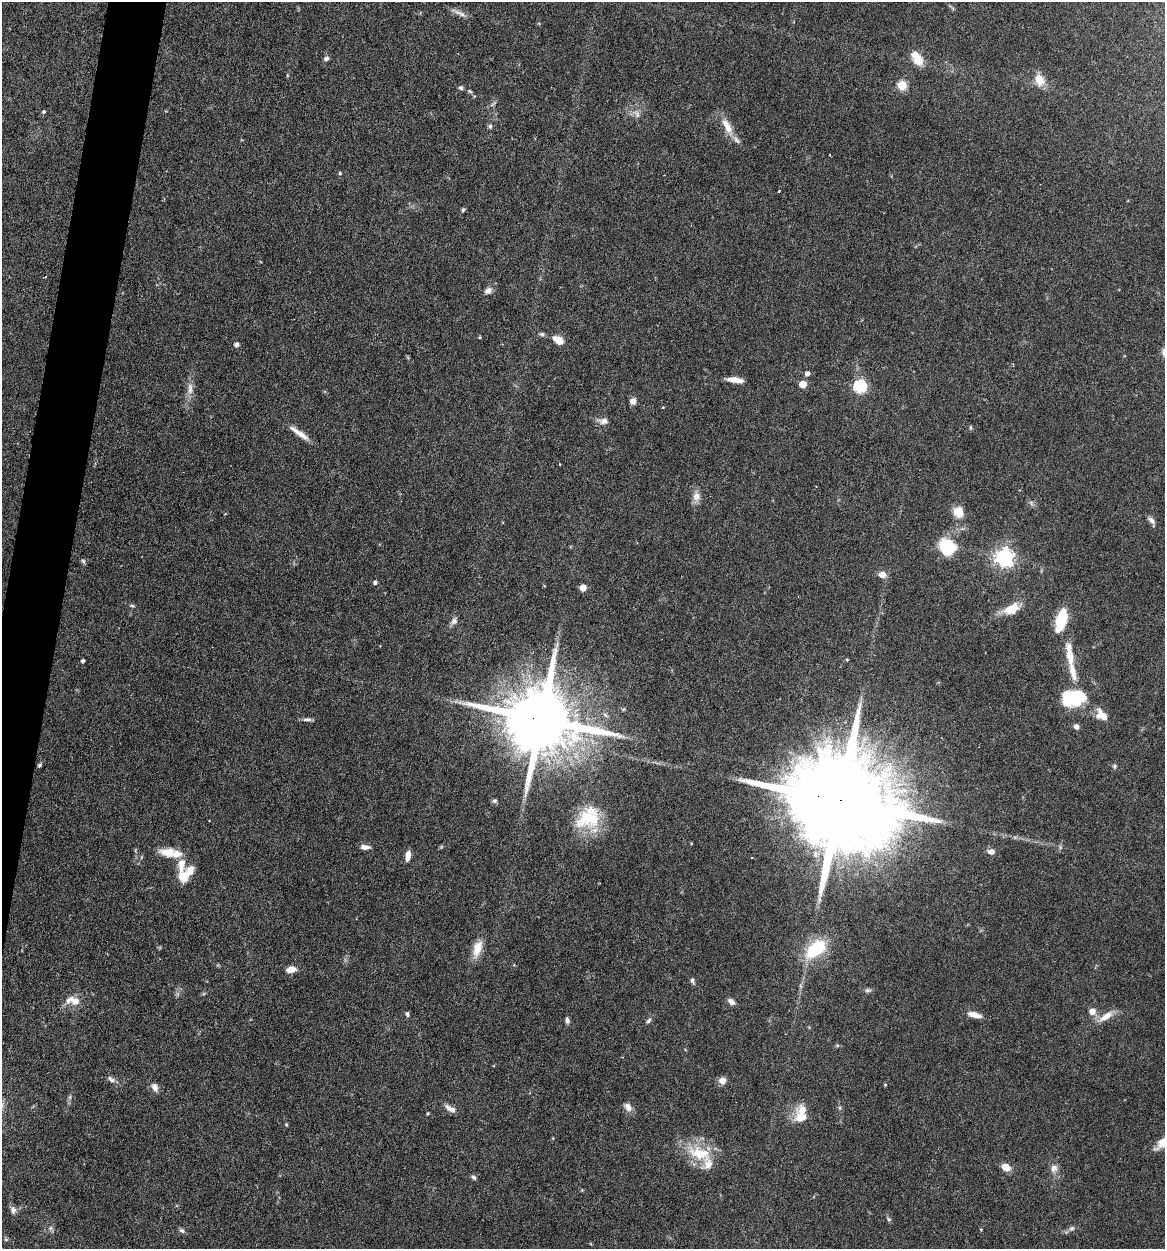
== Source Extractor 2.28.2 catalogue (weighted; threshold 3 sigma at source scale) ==
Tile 7 of 4 x 4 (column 3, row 2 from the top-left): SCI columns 2565-3727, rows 2497-3743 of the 5010 x 4991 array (HDU 1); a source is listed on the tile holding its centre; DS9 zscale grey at full resolution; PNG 1167 x 1251 px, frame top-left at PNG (2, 2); no overlay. Shown black and unused: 3% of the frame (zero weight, under 4 of 7 exposures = <1% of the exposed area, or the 3 px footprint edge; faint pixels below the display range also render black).
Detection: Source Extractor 2.28.2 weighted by HDU 2 'WHT'; one run over the whole footprint, this tile lists its part. Background 0.0616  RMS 0.0029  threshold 0.0117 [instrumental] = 3 sigma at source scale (4.09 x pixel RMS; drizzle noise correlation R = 1.36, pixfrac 0.8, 0.05/0.05 arcsec/px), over >= 5 px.
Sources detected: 103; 1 inside a brighter object's white glare — not listed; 8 inside a brighter listed object's ellipse — not listed separately; the other 94 listed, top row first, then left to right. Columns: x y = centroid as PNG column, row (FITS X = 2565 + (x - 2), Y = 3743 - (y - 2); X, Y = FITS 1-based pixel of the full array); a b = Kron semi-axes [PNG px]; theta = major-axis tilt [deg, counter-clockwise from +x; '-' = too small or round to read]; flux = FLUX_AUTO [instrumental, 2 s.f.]
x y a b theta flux
326 59 7 5 24 0.76
919 59 16 13 71 3.3
1040 80 14 10 -63 3.5
902 85 5 5 - 15
461 88 5 5 - 0.65
44 112 4 4 - 0.48
637 114 11 6 -75 1.1
490 126 6 5 - 0.54
727 126 26 9 -61 4
340 173 5 4 - 0.3
779 191 3 2 - 0.24
463 210 6 4 72 0.44
488 291 9 7 39 1.3
542 334 7 5 -20 0.56
558 340 11 7 -33 3.5
236 345 5 5 - 1
807 374 5 5 - 1
735 380 16 6 -8 2.8
803 384 5 5 - 6.2
860 386 6 6 - 39
190 389 18 7 -89 2
633 401 7 6 - 1.5
604 421 13 8 -4 1.6
970 427 7 4 -90 0.32
299 433 30 6 -35 2.7
696 496 13 10 82 1.9
958 512 15 13 -72 3.2
1151 520 11 6 -42 1.2
947 547 18 15 -42 11
1004 557 7 7 - 120
83 561 7 4 -59 0.5
882 574 9 7 -11 2
375 583 5 4 - 0.67
544 586 4 3 - 0.22
583 588 5 5 - 3.7
132 606 6 4 -3 0.43
1011 609 19 11 28 4.8
1061 620 20 9 75 11
454 621 9 8 - 1.1
1070 654 33 9 -81 5.7
847 659 4 3 - 0.29
83 661 4 3 - 0.65
1073 697 26 17 1 15
623 709 6 4 -17 0.36
1102 715 17 11 -43 3.2
307 719 11 5 -2 0.86
541 719 21 16 -12 3300
1076 727 6 5 - 1.2
39 765 6 4 42 0.4
1115 766 7 5 90 0.49
494 801 7 5 28 0.53
840 801 37 22 -15 9200
588 818 34 26 34 14
365 847 11 6 -1 1.3
441 847 6 4 45 0.32
168 852 24 12 -3 4.2
991 852 8 6 -12 1.6
815 854 10 8 89 1.8
408 856 11 6 83 2
183 876 15 13 85 3.7
477 949 22 10 73 3.9
816 949 28 15 41 13
291 969 10 6 8 2.6
692 980 7 5 -77 0.67
868 990 9 5 3 0.67
73 1001 20 11 -9 3.4
731 1002 9 6 -37 1.2
1092 1011 6 6 - 2.4
407 1014 6 4 -79 0.54
974 1015 17 6 -14 2.2
1106 1016 22 8 33 3.2
567 1020 8 5 -73 0.73
649 1021 9 5 46 0.66
837 1045 6 4 -19 0.34
111 1080 12 6 -39 1.1
722 1081 8 8 - 1.6
885 1085 5 3 - 0.23
155 1087 10 7 -67 1.5
628 1107 11 7 -57 1.7
840 1108 6 4 -71 0.41
452 1110 11 8 -16 1.3
802 1110 17 15 -29 3.8
428 1114 4 3 - 0.3
286 1125 5 4 - 0.32
1162 1143 19 9 39 3.8
700 1153 36 18 -14 10
1006 1167 10 8 -29 2.4
1054 1168 10 9 - 1.5
474 1177 7 5 -40 0.55
13 1210 11 7 -74 1.1
889 1219 6 5 - 0.48
51 1228 7 4 89 0.58
1072 1228 8 6 30 0.76
182 1230 8 5 -37 0.65
Overlapping masked pixels (flux is a lower limit): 2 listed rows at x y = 541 719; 840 801
Isophote crosses this tile's border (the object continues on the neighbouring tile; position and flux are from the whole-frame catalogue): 1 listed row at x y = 1162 1143